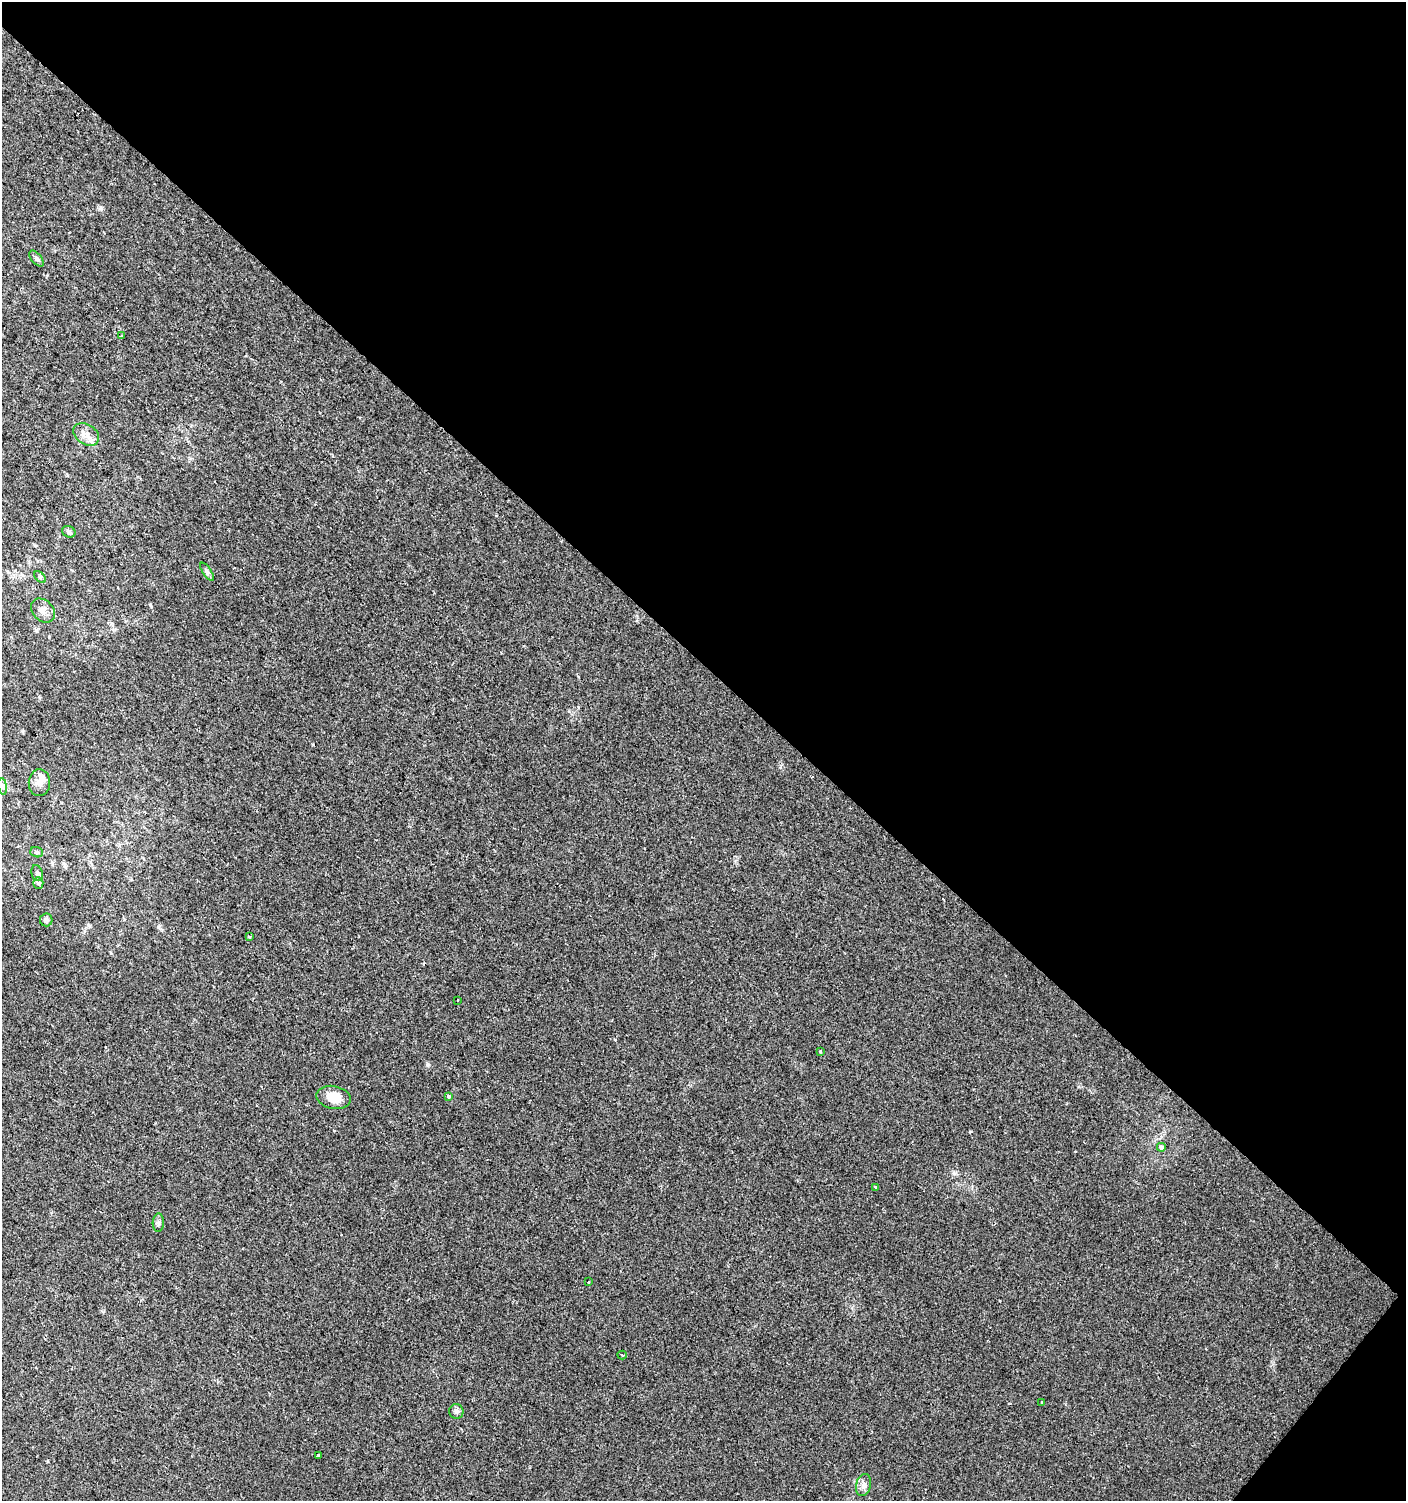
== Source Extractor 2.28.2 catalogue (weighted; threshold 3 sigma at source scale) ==
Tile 8 of 4 x 4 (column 4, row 2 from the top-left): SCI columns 4455-5858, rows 3005-4503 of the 6028 x 6010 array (HDU 1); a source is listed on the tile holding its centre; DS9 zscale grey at full resolution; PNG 1408 x 1503 px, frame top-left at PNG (2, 2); each listed source drawn as its Kron ellipse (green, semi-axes under 4 px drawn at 4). Shown black and unused: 45% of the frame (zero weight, under 2 of 3 exposures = <1% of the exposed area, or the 3 px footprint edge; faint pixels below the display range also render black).
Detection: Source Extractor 2.28.2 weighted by HDU 2 'WHT'; one run over the whole footprint, this tile lists its part. Background 0.0255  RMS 0.0047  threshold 0.0212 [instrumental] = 3 sigma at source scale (4.5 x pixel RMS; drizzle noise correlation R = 1.50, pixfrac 1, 0.0396/0.0396 arcsec/px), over >= 5 px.
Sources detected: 31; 3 cosmic-ray / hot-pixel residue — neither listed nor drawn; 1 inside a brighter listed object's ellipse — not listed separately; the other 27 listed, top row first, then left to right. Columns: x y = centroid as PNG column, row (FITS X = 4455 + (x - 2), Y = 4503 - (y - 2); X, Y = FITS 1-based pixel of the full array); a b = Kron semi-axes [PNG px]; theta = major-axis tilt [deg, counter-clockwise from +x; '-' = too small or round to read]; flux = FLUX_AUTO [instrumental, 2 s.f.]
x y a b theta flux
36 259 9 5 -49 1.1
121 336 4 2 - 0.48
86 434 14 10 -32 4.3
69 532 7 5 -29 1
207 572 10 4 -57 1
40 577 7 4 -45 0.77
43 610 13 10 -44 2.9
39 783 13 10 88 2.9
3 786 8 4 -81 1.1
37 852 6 5 - 0.81
37 873 8 5 -72 0.98
38 883 5 5 - 0.71
46 920 6 6 - 1.3
249 936 3 3 - 1
458 1000 3 3 - 1.7
820 1051 3 3 - 1.2
448 1096 3 3 - 3.5
333 1097 17 11 -12 7.9
1161 1147 4 4 - 3.3
875 1187 3 3 - 1.7
158 1223 9 5 87 1.2
588 1281 3 3 - 5
622 1355 4 3 - 0.82
1042 1402 3 3 - 19
456 1411 7 7 - 1.4
319 1456 4 3 - 3.5
864 1485 11 7 76 2.1
Unlisted compact peaks at least as high as the median listed source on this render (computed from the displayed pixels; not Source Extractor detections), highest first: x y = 101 208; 427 1065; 954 1173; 970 1131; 735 861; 780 767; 150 605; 22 731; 159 926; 1078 1087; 88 925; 47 1461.